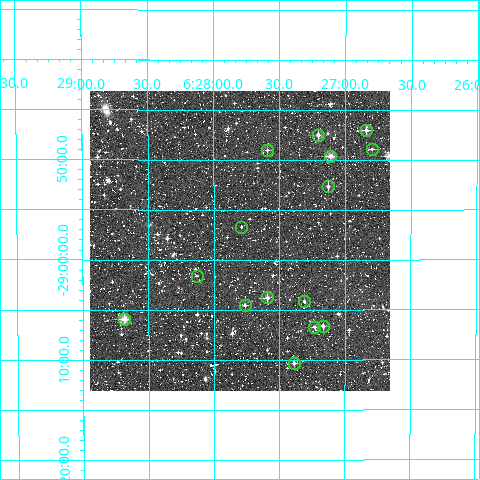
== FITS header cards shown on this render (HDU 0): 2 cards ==
NAXIS1  =                  300
NAXIS2  =                  300

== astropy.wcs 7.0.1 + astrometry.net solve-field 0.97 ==
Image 300 x 300 px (HDU 0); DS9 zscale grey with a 90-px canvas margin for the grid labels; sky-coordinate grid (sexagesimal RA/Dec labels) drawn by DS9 from the SOLVED WCS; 15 Tycho-2 reference stars matched to detected sources circled (green)
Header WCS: RA---TAN/DEC--TAN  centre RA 06:27:48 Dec -28:58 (96.95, -28.97 deg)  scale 6 arcsec/px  FOV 30.0' x 30.0'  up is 0 deg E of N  parity normal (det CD < 0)
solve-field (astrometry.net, Tycho-2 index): VERIFIED the header's WCS against the Tycho-2 star catalogue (verified at 2 index scales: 9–15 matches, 0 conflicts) and refined it, rather than solving blind
Solved WCS: RA---TAN-SIP/DEC--TAN-SIP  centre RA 06:27:48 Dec -28:58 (96.95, -28.97 deg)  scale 5.99 arcsec/px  FOV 30.0' x 30.0'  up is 0 deg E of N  parity normal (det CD < 0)
The solver's refit moves the header's centre by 0.84 arcsec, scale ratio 0.9991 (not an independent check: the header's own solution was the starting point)
Tycho-2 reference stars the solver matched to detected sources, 15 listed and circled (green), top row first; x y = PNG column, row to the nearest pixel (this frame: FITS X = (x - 90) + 1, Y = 300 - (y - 91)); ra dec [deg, ICRS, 3 dp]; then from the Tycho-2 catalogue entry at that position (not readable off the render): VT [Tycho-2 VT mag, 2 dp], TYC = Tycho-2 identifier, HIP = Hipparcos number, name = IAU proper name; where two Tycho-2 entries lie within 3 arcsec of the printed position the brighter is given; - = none
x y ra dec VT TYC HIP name
366 130 96.711 -28.783 10.94 6519-1704-1 - -
318 135 96.802 -28.792 10.61 6519-2106-1 - -
372 149 96.700 -28.815 11.69 6519-568-1 - -
267 150 96.898 -28.817 11.86 6519-2000-1 - -
330 156 96.778 -28.827 9.78 6519-1210-1 - -
328 186 96.783 -28.878 11.17 6519-996-1 - -
241 227 96.947 -28.945 12.01 6519-1874-1 - -
197 276 97.033 -29.027 11.99 6519-1742-1 - -
267 297 96.898 -29.063 10.70 6519-1680-1 - -
304 301 96.827 -29.070 11.32 6519-2048-1 - -
245 305 96.941 -29.076 11.38 6519-1862-1 - -
124 319 97.171 -29.098 9.69 6519-2187-1 - -
323 326 96.792 -29.111 11.58 6519-2023-1 - -
314 327 96.808 -29.112 11.78 6519-2071-1 - -
294 363 96.847 -29.172 11.55 6519-755-1 - -